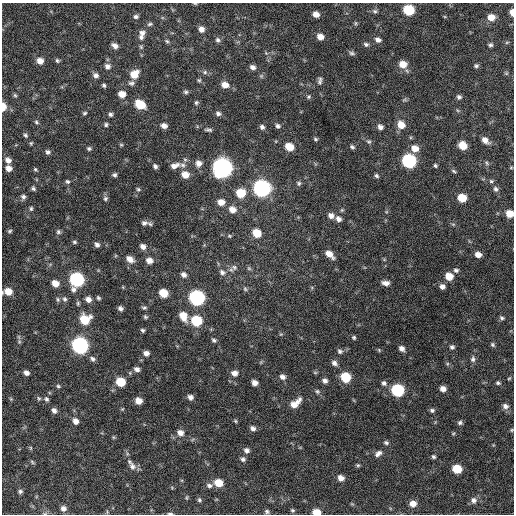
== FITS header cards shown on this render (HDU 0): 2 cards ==
NAXIS1  =                  512 / Axis length
NAXIS2  =                  512 / Axis length

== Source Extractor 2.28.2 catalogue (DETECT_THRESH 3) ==
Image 512 x 512 px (HDU 0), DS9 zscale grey, 1 PNG px = 1 image px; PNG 516 x 516 px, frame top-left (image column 1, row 512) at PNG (2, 3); no overlay
Background 295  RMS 18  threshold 53.7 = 3 sigma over >= 5 px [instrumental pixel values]
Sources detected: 213; all 213 listed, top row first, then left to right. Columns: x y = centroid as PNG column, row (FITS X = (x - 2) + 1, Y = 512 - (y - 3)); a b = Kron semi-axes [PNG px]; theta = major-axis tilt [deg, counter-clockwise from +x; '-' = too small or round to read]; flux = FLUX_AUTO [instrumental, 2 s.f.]
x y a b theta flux
195 4 6 4 -2 1000
409 10 7 7 - 58000
375 11 7 5 -16 2700
512 12 6 4 -85 8100
316 14 6 6 - 7000
136 17 6 5 - 2700
491 17 7 7 - 12000
355 23 6 4 90 1500
150 24 7 5 18 2200
201 29 6 6 - 6100
142 33 9 7 14 5100
141 37 7 7 - 3600
320 37 7 6 - 8700
218 40 7 6 - 2900
378 40 8 6 -27 4500
167 41 6 5 - 1900
507 42 6 3 19 1300
366 44 7 5 -26 2800
490 45 5 5 - 2500
115 46 7 5 -32 5600
141 47 6 5 - 1800
266 53 5 5 - 1400
352 53 8 5 -12 2700
57 60 6 5 - 2200
40 61 7 6 - 9100
403 64 8 8 - 14000
107 66 7 6 - 5000
476 66 6 5 - 2400
253 67 6 5 - 4800
205 72 6 5 - 2400
506 73 6 4 -18 1400
134 74 9 7 45 17000
96 75 7 6 - 4100
199 80 5 5 - 1600
320 81 10 5 82 3300
131 83 9 6 2 3600
104 85 5 5 - 2200
225 85 8 7 - 8400
186 92 6 5 - 2300
122 94 7 6 - 12000
15 95 6 5 - 1800
309 97 6 5 - 2000
459 97 6 6 - 2700
404 100 7 4 19 1700
196 103 6 5 - 2100
140 104 8 6 -34 31000
3 107 7 4 88 16000
84 113 6 4 17 1900
218 113 7 5 -26 3500
110 114 5 5 - 2700
36 122 6 5 - 2000
106 125 5 5 - 2200
401 125 9 7 -53 13000
164 126 6 5 - 6200
278 126 6 5 - 3100
262 127 6 5 - 3300
380 127 6 6 - 4700
208 130 10 4 -9 2500
25 135 6 5 - 2400
315 139 5 4 - 1800
485 140 9 6 -36 7400
369 141 7 5 -39 2400
31 143 5 4 - 1500
121 145 5 4 - 1400
463 145 6 6 - 19000
289 147 7 6 - 19000
352 147 6 4 -21 2500
415 148 8 7 - 11000
89 149 6 5 - 2200
48 152 6 6 - 3300
8 160 8 7 - 6100
409 161 8 7 - 190000
199 163 8 7 - 7000
487 163 6 5 - 1900
435 165 5 4 - 1800
155 166 5 4 - 3000
175 166 14 8 16 9100
8 168 6 5 - 7200
222 168 9 8 - 700000
511 168 5 3 - 1100
35 169 5 5 - 1700
454 171 7 4 -28 1800
114 175 5 5 - 2600
185 175 8 7 - 13000
376 176 6 4 -45 2300
491 181 5 5 - 1800
67 182 6 5 - 2400
299 183 6 6 - 2300
33 188 6 5 - 2400
262 188 8 8 - 400000
138 189 5 5 - 1800
496 189 7 6 - 3500
241 193 7 7 - 28000
23 197 6 6 - 3200
105 198 7 6 - 2600
462 198 7 6 - 25000
221 202 7 7 - 9300
31 209 6 4 89 1900
232 209 8 7 - 9200
510 214 6 6 - 16000
331 215 7 6 - 5600
338 219 7 6 - 4800
144 223 8 6 12 3800
150 224 7 5 -46 2100
453 224 6 4 -18 1600
10 231 6 4 28 1900
58 232 6 6 - 2500
257 233 7 6 - 23000
229 236 5 4 - 1400
74 242 6 5 - 2000
97 245 5 5 - 3700
143 246 6 5 - 6100
329 254 9 5 -42 10000
478 255 6 5 - 7800
130 259 9 6 -36 8900
149 260 7 6 - 7800
234 267 8 7 - 3600
249 268 6 5 - 1900
456 270 7 5 -5 3000
222 272 8 7 - 4400
184 275 6 5 - 4600
449 276 7 6 - 17000
77 280 8 8 - 200000
55 283 7 6 - 12000
386 283 9 5 -6 6000
442 286 6 5 - 5000
245 289 7 5 -67 2000
8 291 8 6 3 15000
163 293 7 6 - 25000
98 298 5 4 - 2100
197 298 8 7 - 260000
58 299 7 5 -87 2300
65 299 8 6 -83 3300
88 299 7 6 - 6900
78 303 6 5 - 1900
120 308 6 5 - 3800
144 308 7 5 8 2200
183 316 10 7 -65 16000
145 317 5 5 - 1900
502 318 6 5 - 2400
85 319 9 8 - 35000
196 321 7 7 - 59000
143 330 4 4 - 2200
281 334 6 4 18 1400
354 337 5 5 - 1800
214 340 6 4 -21 2400
19 342 7 5 79 2500
80 345 8 7 - 350000
493 345 6 5 - 2100
452 347 6 6 - 2800
402 348 6 5 - 5100
379 350 5 4 - 1300
340 351 7 6 - 3200
146 353 7 6 - 5400
92 359 8 6 -34 3600
473 359 8 6 -86 3400
334 363 7 6 - 4600
137 369 7 5 -18 4500
26 373 5 5 - 4900
130 373 6 4 -73 1300
234 373 8 7 - 6400
282 377 7 6 - 5200
345 377 7 6 - 42000
509 378 5 4 - 1300
325 381 5 5 - 4100
120 382 7 6 - 33000
254 383 5 5 - 6500
384 383 6 6 - 3300
498 383 6 5 - 2000
58 386 6 5 - 1900
443 389 6 5 - 6700
397 390 7 7 - 120000
317 391 7 6 - 2300
190 397 6 6 - 4900
39 398 6 5 - 1900
11 399 5 4 - 1300
46 399 7 6 - 3000
138 401 6 5 - 12000
295 403 15 7 39 13000
505 406 7 6 - 5000
122 409 5 4 - 1300
54 410 7 6 - 4400
432 410 5 4 - 2500
75 421 7 6 - 6800
235 421 5 4 - 1500
460 423 6 5 - 2600
253 428 6 5 - 4100
512 430 5 3 - 1200
180 433 8 7 - 7100
113 437 6 4 -71 1200
386 443 6 5 - 2400
31 448 6 4 -89 1400
247 450 7 6 - 4200
378 453 10 6 36 4900
433 457 5 4 - 2200
243 459 6 5 - 3200
32 462 7 4 -47 1800
358 465 6 4 -20 1600
132 466 11 8 -61 6500
457 469 7 6 - 31000
341 478 6 6 - 7300
218 483 7 6 - 21000
209 485 9 6 -14 3800
20 491 6 5 - 2600
199 500 5 5 - 2200
474 500 9 8 - 5300
413 504 7 6 - 9800
63 508 6 6 - 5400
292 510 5 5 - 1900
267 511 5 5 - 2400
316 512 6 5 - 18000
45 513 6 4 19 1600
170 514 7 3 -1 1900
At the frame edge (FLAGS 8, measured only in part): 8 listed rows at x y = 195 4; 512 12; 3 107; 510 214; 8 291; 316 512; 45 513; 170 514